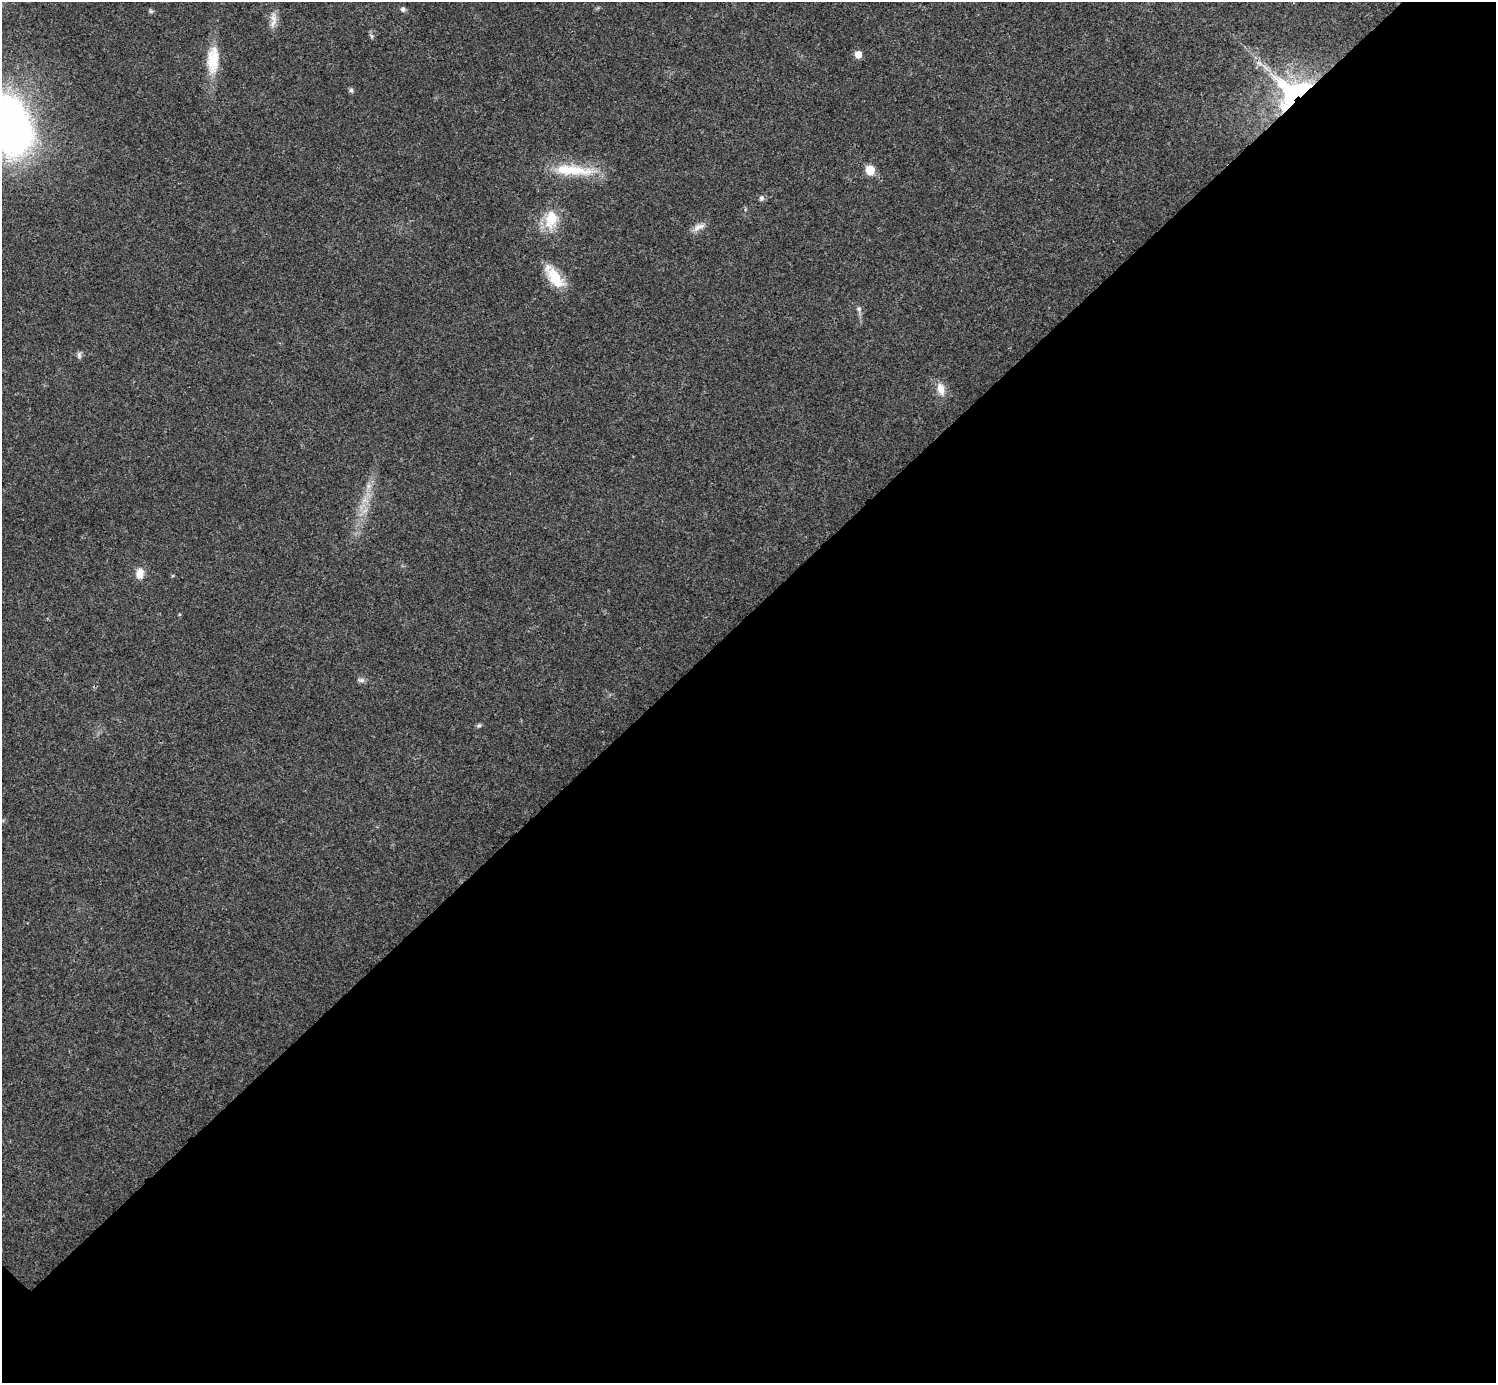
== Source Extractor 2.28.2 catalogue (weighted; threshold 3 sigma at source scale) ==
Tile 12 of 4 x 4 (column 4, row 3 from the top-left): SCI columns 4485-5978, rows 1541-2921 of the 5985 x 5985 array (HDU 1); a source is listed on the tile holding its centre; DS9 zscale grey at full resolution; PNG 1498 x 1385 px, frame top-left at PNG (2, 2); no overlay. Shown black and unused: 55% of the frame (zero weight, under 3 of 4 exposures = <1% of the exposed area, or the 3 px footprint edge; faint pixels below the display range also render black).
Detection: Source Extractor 2.28.2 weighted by HDU 2 'WHT'; one run over the whole footprint, this tile lists its part. Background 0.0215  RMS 0.0043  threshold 0.0192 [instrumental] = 3 sigma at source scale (4.5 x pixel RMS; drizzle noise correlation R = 1.50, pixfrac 1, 0.05/0.05 arcsec/px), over >= 5 px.
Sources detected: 23; all 23 listed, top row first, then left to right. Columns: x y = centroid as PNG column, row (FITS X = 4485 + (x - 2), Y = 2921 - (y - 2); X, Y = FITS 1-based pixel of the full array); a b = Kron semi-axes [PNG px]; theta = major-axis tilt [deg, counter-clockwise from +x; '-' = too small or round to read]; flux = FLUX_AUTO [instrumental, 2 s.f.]
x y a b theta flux
403 9 7 6 - 1.1
151 11 6 5 - 0.76
274 22 15 7 64 3
371 36 7 5 -60 0.82
858 54 6 6 - 4.1
213 60 37 15 87 12
351 90 5 5 - 1.1
1292 92 44 36 25 62
9 124 59 37 -70 240
572 170 59 13 -4 18
870 170 6 6 - 11
761 198 8 6 79 1.1
551 219 24 15 78 12
699 227 18 8 23 2.9
554 277 28 11 -54 14
859 309 6 6 - 0.97
79 355 10 6 -89 1.1
941 389 18 9 -75 4.5
368 486 7 6 - 1.5
365 510 10 3 45 1.3
140 573 12 9 80 4.4
361 680 10 6 -11 1.2
479 725 6 5 - 0.72
Overlapping masked pixels (flux is a lower limit): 1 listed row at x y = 1292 92
Isophote crosses this tile's border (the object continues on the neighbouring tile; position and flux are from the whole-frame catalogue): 1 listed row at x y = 9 124